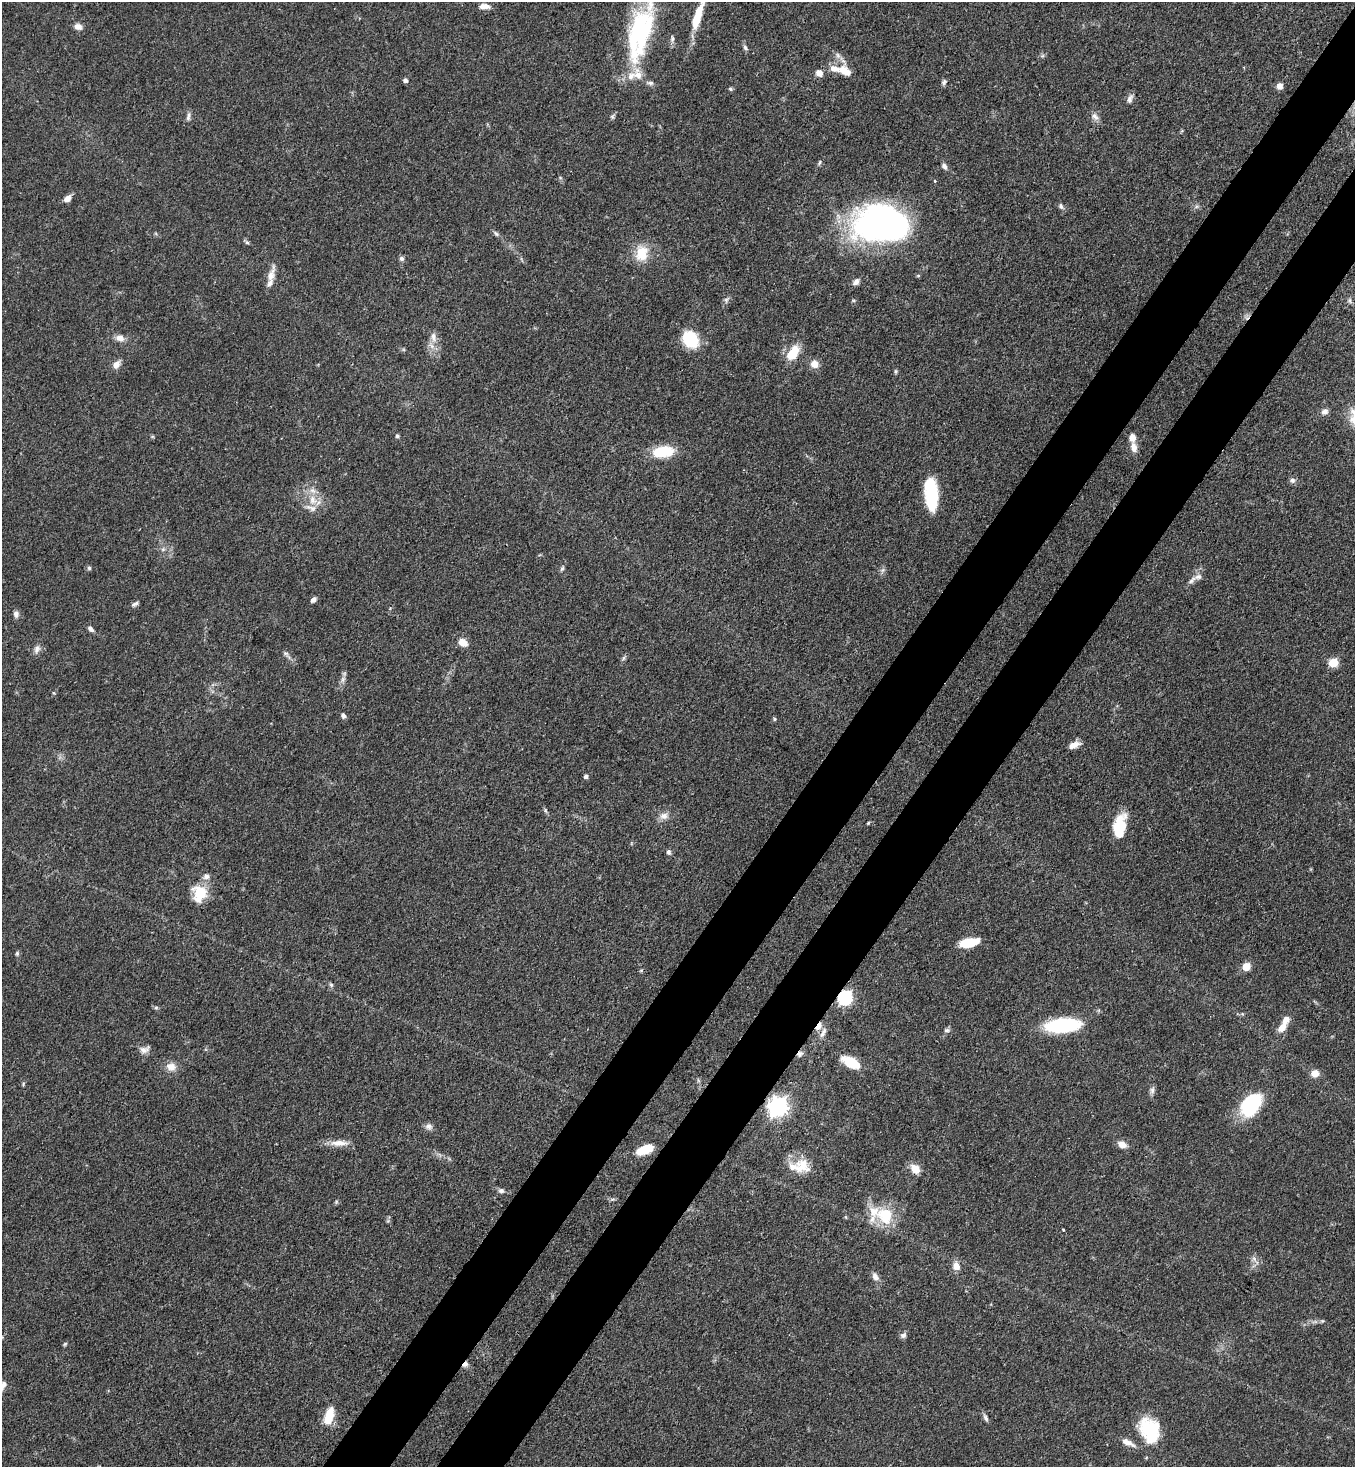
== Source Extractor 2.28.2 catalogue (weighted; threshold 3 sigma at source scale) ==
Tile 10 of 4 x 4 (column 2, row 3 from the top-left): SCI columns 1581-2933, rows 1526-2990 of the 6004 x 5982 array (HDU 1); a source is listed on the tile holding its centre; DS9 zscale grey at full resolution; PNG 1357 x 1469 px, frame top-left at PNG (2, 2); no overlay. Shown black and unused: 9% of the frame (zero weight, under 3 of 4 exposures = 7% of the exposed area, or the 3 px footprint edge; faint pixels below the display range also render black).
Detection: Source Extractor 2.28.2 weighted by HDU 2 'WHT'; one run over the whole footprint, this tile lists its part. Background 0.0862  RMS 0.0038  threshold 0.0173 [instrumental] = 3 sigma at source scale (4.5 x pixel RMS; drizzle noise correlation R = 1.50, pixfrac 1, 0.05/0.05 arcsec/px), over >= 5 px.
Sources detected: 119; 1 inside a brighter object's white glare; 1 long thin detection or spike segment (spike, bleed or trail) — not listed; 8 inside a brighter listed object's ellipse — not listed separately; the other 109 listed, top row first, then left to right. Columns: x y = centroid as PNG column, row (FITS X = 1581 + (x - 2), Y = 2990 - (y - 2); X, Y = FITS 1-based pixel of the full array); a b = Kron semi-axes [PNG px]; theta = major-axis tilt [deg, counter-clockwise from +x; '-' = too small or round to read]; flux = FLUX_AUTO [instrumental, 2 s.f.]
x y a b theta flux
484 6 13 6 -1 2.4
698 15 37 8 72 11
78 27 10 8 -20 2
640 31 78 26 75 57
672 39 9 5 85 1.1
745 48 8 5 -64 0.9
844 71 24 16 -56 6.5
819 73 8 7 - 2.5
405 80 4 4 - 1.3
944 82 8 6 65 0.94
650 83 9 6 -6 1.2
1279 86 6 6 - 2.5
730 89 5 5 - 0.57
1130 99 13 7 65 1.6
1095 116 12 8 -45 1.9
188 117 12 5 81 1.3
819 163 8 4 63 0.68
944 166 8 5 -60 1.4
67 198 8 6 40 2.8
1061 206 8 6 -78 1
881 225 49 30 -2 170
496 234 8 5 -48 0.9
247 242 6 5 - 0.69
641 253 21 16 83 8.9
402 258 7 6 - 0.99
271 275 26 8 70 4
856 282 9 6 51 1.5
726 300 10 6 67 1.1
1350 301 8 5 -72 0.88
433 337 16 7 -76 2.8
120 338 12 8 -15 2.6
690 339 13 11 -52 22
793 353 16 10 55 9.8
116 364 10 8 51 2.5
814 364 9 9 - 3.4
896 371 6 4 -83 0.55
1325 411 10 7 25 1.6
397 436 5 5 - 0.63
1132 437 8 6 89 3.1
1134 448 13 7 -81 2.9
663 452 21 11 5 14
1292 480 7 7 - 1.2
931 494 32 12 -84 21
313 500 15 11 -60 5.5
163 549 6 6 - 0.85
89 568 5 5 - 0.66
562 568 7 5 62 0.75
1192 580 17 6 43 2.1
313 600 6 5 - 1.4
135 604 10 5 29 1.1
16 614 9 7 88 1.3
91 629 9 6 -49 1.2
463 643 11 8 -32 3.7
37 649 11 8 59 1.8
286 654 9 4 -30 0.89
623 658 7 4 70 0.7
1333 662 5 5 - 18
343 679 9 6 72 1.4
343 716 6 5 - 1.2
774 719 6 4 -89 0.48
1074 745 14 7 23 2.9
586 776 4 4 - 1.2
545 810 6 4 -72 0.62
664 816 12 10 15 2.6
868 823 5 3 - 0.44
1119 827 25 12 79 13
669 852 7 6 - 0.96
206 876 9 8 - 1.8
200 892 21 17 -31 8.9
969 942 19 8 12 9
17 953 6 5 - 0.63
1246 967 5 5 - 12
331 985 6 5 - 0.68
845 998 7 6 - 75
156 1008 6 4 1 0.6
1063 1025 35 13 5 30
819 1026 9 5 58 3.2
1282 1027 12 7 51 3.7
947 1030 8 5 1 0.95
144 1050 13 8 12 2.2
800 1054 8 7 - 1.3
850 1062 15 9 -30 11
171 1067 13 10 -5 3.3
1315 1073 9 8 - 2.9
1152 1090 11 6 84 1.4
1251 1105 26 17 53 25
778 1107 7 7 - 210
429 1126 9 8 - 1.5
339 1143 25 8 1 4.2
1122 1144 10 7 -26 2.8
644 1150 16 8 23 10
802 1165 21 20 - 8.2
915 1169 12 8 -45 4.3
501 1191 7 6 - 1.2
613 1199 6 4 17 0.62
885 1215 28 21 2 16
1063 1230 3 2 - 0.34
1254 1259 8 5 -46 1.2
956 1266 10 9 - 3.1
875 1277 10 7 -61 2.1
1322 1321 6 4 17 0.53
903 1335 8 6 41 1.2
65 1344 6 4 45 0.5
465 1364 8 5 37 1.5
3 1385 14 7 67 2.2
329 1417 20 9 74 8.7
985 1418 11 5 -63 1.2
1150 1430 29 21 -70 21
1128 1442 20 7 -25 3.1
Overlapping masked pixels (flux is a lower limit): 5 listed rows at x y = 845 998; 819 1026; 800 1054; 778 1107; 465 1364
Isophote crosses this tile's border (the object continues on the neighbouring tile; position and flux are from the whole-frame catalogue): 4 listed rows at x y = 698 15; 640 31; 3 1385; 1128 1442